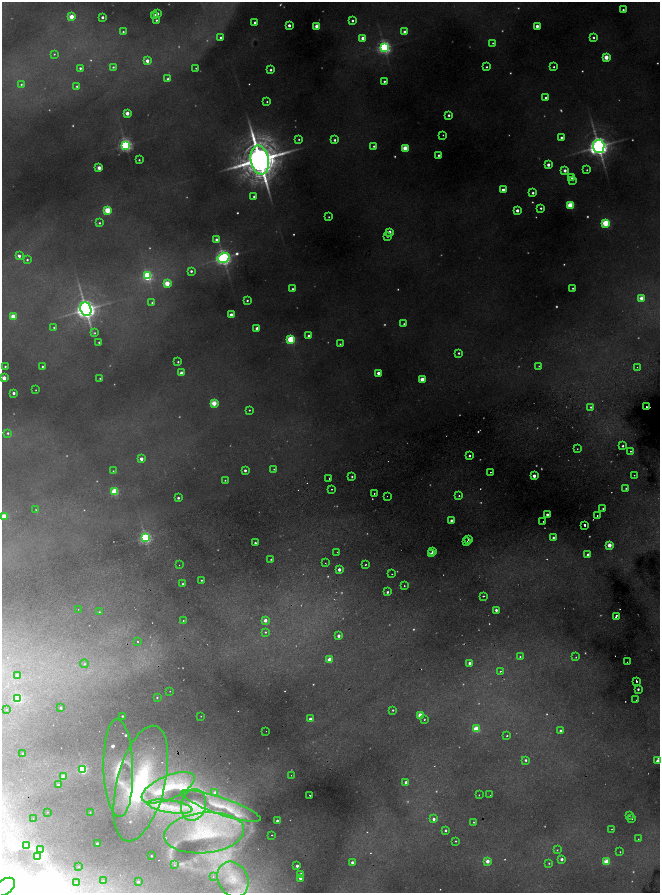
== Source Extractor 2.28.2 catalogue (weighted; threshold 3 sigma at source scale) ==
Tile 11 of 4 x 4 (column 3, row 3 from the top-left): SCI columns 2855-4170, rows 1781-3561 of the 5831 x 7122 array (HDU 1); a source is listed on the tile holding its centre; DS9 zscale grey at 2 x 2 block average (1 PNG px = mean of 2 x 2 image px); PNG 662 x 895 px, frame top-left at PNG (2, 2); each listed source drawn as its Kron ellipse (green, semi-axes under 4 px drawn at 4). Shown black and unused: <1% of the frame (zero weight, under 2 of 4 exposures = <1% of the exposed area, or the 3 px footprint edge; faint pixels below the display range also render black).
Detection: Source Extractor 2.28.2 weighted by HDU 2 'WHT'; one run over the whole footprint, this tile lists its part. Background 0.541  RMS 0.021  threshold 0.093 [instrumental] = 3 sigma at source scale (4.5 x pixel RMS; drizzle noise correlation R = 1.50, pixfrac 1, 0.05/0.05 arcsec/px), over >= 5 px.
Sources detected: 380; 113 too faint to see at this stretch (2 x 2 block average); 1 inside a brighter object's white glare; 8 cosmic-ray / hot-pixel residue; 1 long thin detection or spike segment (spike, bleed or trail) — neither listed nor drawn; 12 inside a brighter listed object's ellipse — not listed separately; the other 245 listed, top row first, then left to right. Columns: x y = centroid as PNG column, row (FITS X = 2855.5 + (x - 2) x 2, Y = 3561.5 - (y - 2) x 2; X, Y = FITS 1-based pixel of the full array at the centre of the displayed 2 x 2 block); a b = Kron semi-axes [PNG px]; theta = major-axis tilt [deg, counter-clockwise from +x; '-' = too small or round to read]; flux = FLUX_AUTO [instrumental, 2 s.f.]
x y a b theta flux
623 10 2 2 - 9
158 14 2 2 - 16
154 15 3 2 - 47
71 17 3 3 - 100
102 17 2 2 - 19
156 20 2 2 - 7.7
352 21 3 3 - 9.6
255 23 2 2 - 22
289 25 2 2 - 24
317 26 3 3 - 110
537 26 2 2 - 36
123 32 3 2 - 7.2
405 32 3 3 - 48
221 37 2 2 - 11
594 37 2 2 - 9.7
363 38 3 3 - 73
493 43 3 3 - 5.2
384 47 4 4 - 1400
54 54 3 2 - 4.4
606 57 3 3 - 110
147 61 3 2 - 43
113 67 3 3 - 7.6
487 67 2 2 - 6.9
554 67 2 2 - 7
80 68 2 2 - 11
196 68 2 2 - 4.4
271 70 2 2 - 12
168 79 2 2 - 18
384 81 2 2 - 8.7
21 84 3 3 - 6.8
77 86 3 3 - 8.2
546 98 3 2 - 11
267 102 2 2 - 5.1
127 113 2 2 - 67
449 115 2 2 - 13
443 135 2 2 - 3.4
561 137 2 2 - 11
299 139 3 3 - 6.8
335 140 3 3 - 13
126 145 4 4 - 1400
374 146 3 3 - 9.1
599 146 6 5 - 4800
405 148 3 3 - 150
439 155 2 2 - 11
139 160 2 2 - 5.8
260 160 14 9 -79 20000
548 165 2 2 - 32
99 168 3 3 - 58
565 170 2 2 - 30
587 170 2 2 - 5
571 178 2 2 - 7.4
573 180 2 2 - 2.6
503 190 2 2 - 39
533 193 2 2 - 16
254 196 2 2 - 13
571 205 3 3 - 300
541 208 2 2 - 9.6
108 210 3 3 - 230
517 210 2 2 - 33
329 217 2 2 - 5.1
99 223 3 3 - 7.8
606 223 3 3 - 320
389 232 3 2 - 49
388 236 2 2 - 11
216 239 3 3 - 23
19 256 3 3 - 19
223 258 6 5 - 2200
27 260 3 2 - 7.4
191 271 3 3 - 13
147 276 4 4 - 740
167 283 3 3 - 140
573 288 2 2 - 6.3
293 289 3 3 - 8.2
642 298 3 3 - 83
247 300 2 2 - 7.6
152 303 3 3 - 5.8
86 309 7 5 -67 4700
231 315 3 3 - 59
13 316 3 3 - 100
404 324 2 2 - 6.4
54 327 2 2 - 6
257 328 2 2 - 35
94 333 4 3 - 6.6
309 336 3 2 - 20
291 339 3 3 - 420
99 342 2 2 - 6.4
340 344 2 2 - 5.4
459 353 2 2 - 8.5
178 362 2 2 - 6.4
5 366 2 2 - 6.3
42 366 2 2 - 6.4
539 366 2 2 - 3.9
637 367 2 2 - 3.3
182 373 3 2 - 49
378 373 2 2 - 31
4 378 3 2 - 64
100 378 2 2 - 4.6
422 379 3 2 - 71
36 390 2 2 - 3.2
14 393 2 2 - 22
214 403 3 3 - 150
591 407 2 2 - 6.9
647 407 2 2 - 5.6
249 410 2 2 - 4.2
8 433 3 3 - 8.4
623 446 2 2 - 9.6
577 449 2 2 - 2.9
631 451 2 2 - 4.9
469 456 2 2 - 8.9
141 459 2 2 - 35
274 469 2 2 - 3.7
245 470 2 2 - 15
113 471 2 2 - 3.2
490 472 2 2 - 6.2
634 475 2 2 - 6
534 476 2 2 - 43
352 477 2 2 - 7.4
329 478 2 2 - 4.8
225 480 3 2 - 3.9
626 488 2 2 - 5.4
332 489 2 2 - 4.1
115 492 3 3 - 320
374 493 2 2 - 6.6
387 496 2 2 - 2.6
459 496 2 2 - 5
178 498 2 2 - 11
603 509 2 2 - 5.1
36 510 2 2 - 3.3
547 514 2 2 - 17
597 515 2 2 - 7.2
4 516 3 3 - 140
451 521 2 2 - 27
543 521 2 2 - 3.3
584 525 2 2 - 50
553 537 2 2 - 11
145 538 3 3 - 1100
469 539 2 2 - 13
467 541 2 2 - 2.2
255 543 2 2 - 10
609 545 3 2 - 76
432 551 2 2 - 24
337 552 2 2 - 2.2
431 554 2 2 - 51
588 554 3 2 - 16
271 559 2 2 - 4.2
326 563 2 2 - 2.8
179 565 2 2 - 2.1
365 565 2 2 - 4.5
339 569 2 2 - 26
392 574 2 2 - 4.4
201 580 2 2 - 5.1
183 584 2 2 - 4.9
404 586 2 2 - 5
387 592 2 2 - 12
483 596 3 2 - 5.2
78 609 2 2 - 1.4
496 610 2 2 - 17
99 612 3 2 - 3.6
616 616 3 2 - 14
265 620 2 2 - 34
183 621 2 2 - 6.1
265 632 2 2 - 4.8
339 636 2 2 - 26
138 641 2 2 - 4
520 657 3 2 - 5
576 657 2 2 - 11
330 660 3 2 - 94
627 662 2 2 - 2
470 663 2 2 - 22
84 664 4 4 - 11
501 671 2 2 - 10
17 676 3 3 - 30
636 681 3 2 - 8.2
638 689 2 2 - 10
170 691 2 2 - 3.1
157 698 3 2 - 6.2
18 699 3 3 - 550
636 700 2 2 - 1.8
61 708 2 2 - 11
7 709 2 2 - 7.6
393 710 3 2 - 6.2
420 715 3 2 - 89
122 716 2 2 - 6.5
201 716 2 2 - 2.6
310 719 3 2 - 18
425 719 2 2 - 4.4
476 729 3 3 - 190
266 731 2 2 - 2.1
560 731 2 2 - 10
507 736 2 2 - 8.5
23 753 2 2 - 6
526 760 2 2 - 12
657 761 3 3 - 23
118 768 49 15 -89 120
83 769 3 3 - 560
291 775 2 2 - 3.1
64 777 3 3 - 78
406 782 3 2 - 18
141 783 59 24 76 630
58 785 3 2 - 16
168 788 28 12 24 170
215 792 4 3 - 21
310 795 2 2 - 4.1
479 795 2 2 - 3.6
490 795 2 2 - 1.8
193 805 16 12 75 74
221 806 42 8 -19 150
170 807 22 6 -9 92
47 812 2 2 - 2.4
90 812 2 2 - 2.6
629 815 2 2 - 8.3
33 818 2 2 - 3.8
632 818 2 2 - 5.7
434 819 3 2 - 22
277 820 2 2 - 14
474 822 2 2 - 3.8
612 829 2 2 - 3.6
446 830 2 2 - 11
204 833 40 20 5 270
272 835 2 2 - 7
638 839 2 2 - 2.9
456 841 3 2 - 5
97 844 2 2 - 15
26 845 3 2 - 5.1
41 849 4 2 - 6.1
557 850 2 2 - 3.8
620 852 2 2 - 4.8
151 856 2 2 - 4.3
38 857 3 3 - 380
562 859 2 2 - 23
488 861 2 2 - 53
352 862 2 2 - 20
606 862 3 3 - 170
549 863 2 2 - 5.2
174 865 2 2 - 5.2
297 866 2 2 - 19
79 867 2 2 - 1.9
301 874 2 2 - 45
213 877 2 2 - 2.3
300 878 2 2 - 32
233 879 18 15 -61 150
103 881 3 3 - 5.3
76 882 3 3 - 3.8
138 882 3 3 - 10
5 887 12 7 39 73
Overlapping masked pixels (flux is a lower limit): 1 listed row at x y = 204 833
Isophote crosses this tile's border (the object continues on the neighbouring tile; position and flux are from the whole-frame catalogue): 1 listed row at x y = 4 516